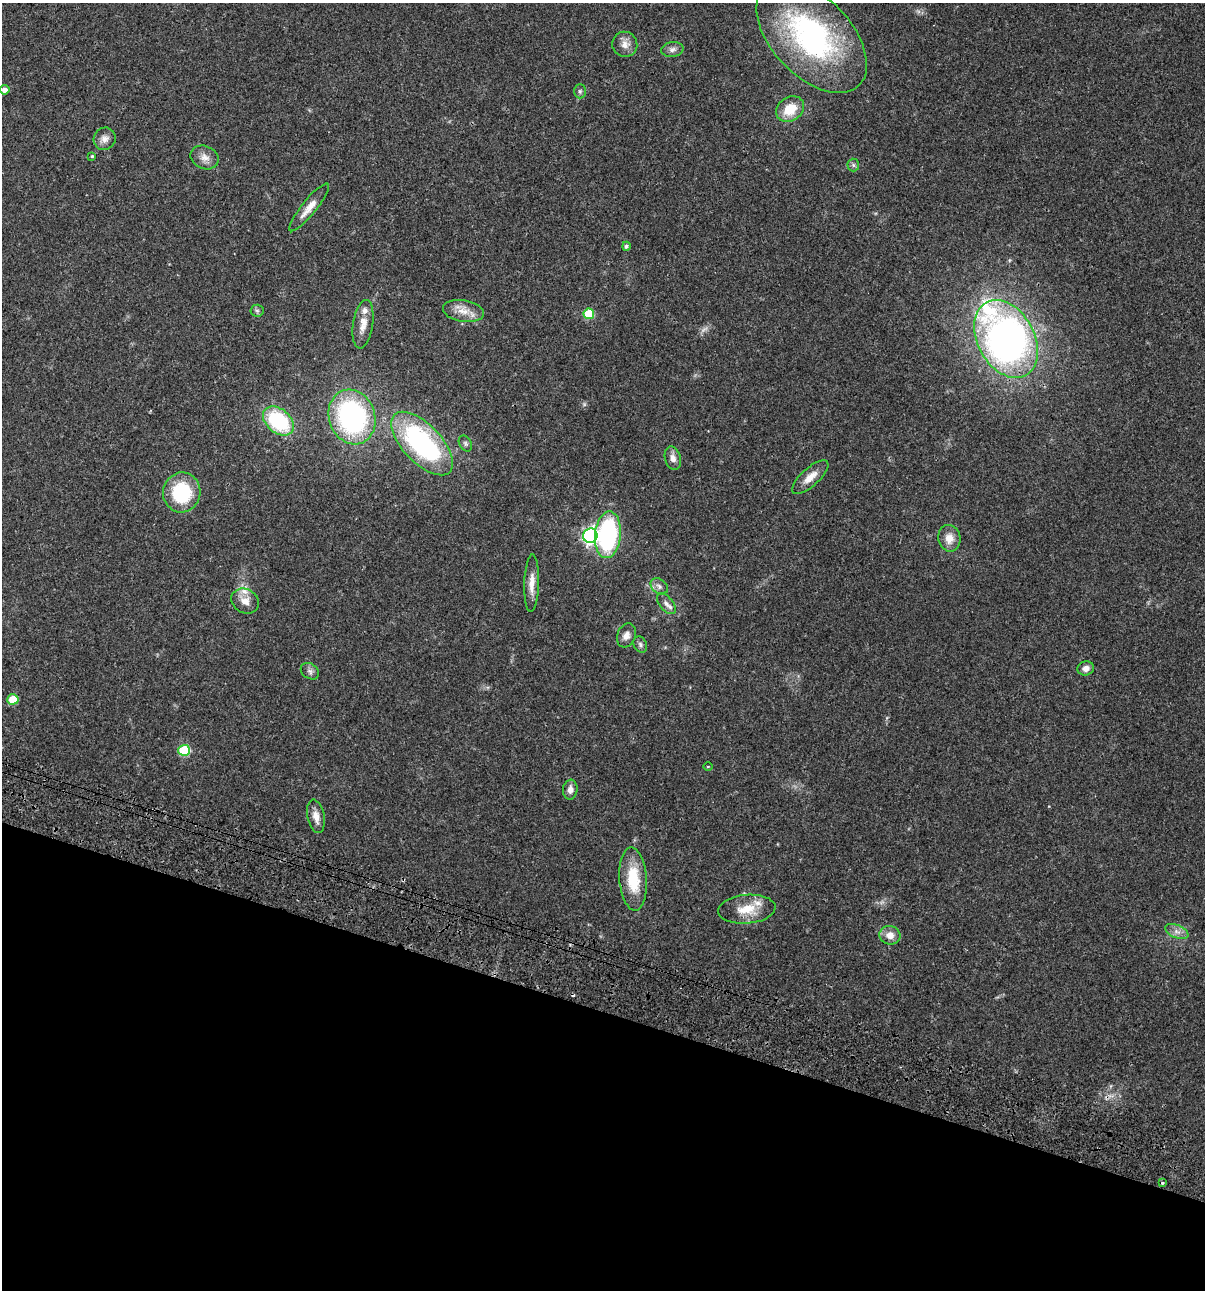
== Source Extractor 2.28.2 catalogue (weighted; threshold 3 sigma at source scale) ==
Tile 15 of 4 x 4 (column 3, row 4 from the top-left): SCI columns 2641-3843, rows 120-1407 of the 5404 x 5390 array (HDU 1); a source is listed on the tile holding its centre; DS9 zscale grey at full resolution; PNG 1207 x 1292 px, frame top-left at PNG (2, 3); each listed source drawn as its Kron ellipse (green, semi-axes under 4 px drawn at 4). Shown black and unused: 22% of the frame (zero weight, under 3 of 4 exposures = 9% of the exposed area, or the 3 px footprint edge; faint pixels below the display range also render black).
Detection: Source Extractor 2.28.2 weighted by HDU 2 'WHT'; one run over the whole footprint, this tile lists its part. Background 0.047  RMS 0.0061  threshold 0.0276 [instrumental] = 3 sigma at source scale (4.5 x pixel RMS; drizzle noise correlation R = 1.50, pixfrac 1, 0.05/0.05 arcsec/px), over >= 5 px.
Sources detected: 50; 1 too faint to see at this stretch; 1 cosmic-ray / hot-pixel residue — neither listed nor drawn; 3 inside a brighter listed object's ellipse — not listed separately; the other 45 listed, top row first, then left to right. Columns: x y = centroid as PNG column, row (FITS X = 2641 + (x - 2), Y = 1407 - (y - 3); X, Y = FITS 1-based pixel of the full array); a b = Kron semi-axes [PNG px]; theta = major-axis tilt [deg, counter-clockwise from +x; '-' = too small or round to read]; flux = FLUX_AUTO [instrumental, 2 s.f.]
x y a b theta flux
812 37 68 39 -46 130
625 44 13 12 - 4.7
672 49 11 7 8 2.5
4 90 5 4 - 3
580 91 7 6 - 1.2
790 109 15 11 35 14
105 139 11 10 - 3.8
92 156 3 3 - 0.75
205 157 15 11 -23 4.8
853 165 6 6 - 1.2
309 207 30 7 51 7
626 246 4 4 - 1.4
257 311 6 6 - 1.3
463 311 21 11 -9 7.8
589 314 5 5 - 20
363 324 24 10 81 6.8
1006 339 41 28 -62 310
352 417 28 23 -71 110
278 421 17 12 -41 47
422 443 40 19 -46 99
465 443 8 6 -60 1.3
673 458 12 8 -74 3.4
810 477 23 9 42 6.9
182 492 20 18 82 36
608 535 23 13 85 78
590 536 7 7 - 180
949 538 13 11 -78 6.4
532 583 29 7 88 6.5
659 586 9 7 -38 2.5
245 601 14 12 -29 5.5
666 604 12 6 -50 2.9
626 635 12 9 70 3.9
640 644 8 6 -62 1.6
1086 668 8 7 - 3.2
310 671 10 7 -34 2
13 699 5 5 - 19
184 750 6 5 - 36
708 767 4 3 - 0.48
570 790 10 7 83 3.5
316 816 17 8 -79 5.1
633 879 31 13 -85 23
747 909 29 14 5 13
1177 932 12 6 -23 3.2
890 935 10 9 - 5.6
1162 1183 4 3 - 0.66